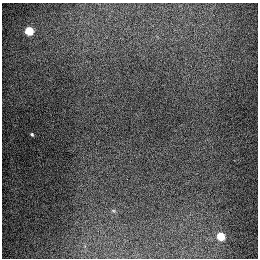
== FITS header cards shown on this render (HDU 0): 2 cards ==
NAXIS1  =                  256
NAXIS2  =                  256

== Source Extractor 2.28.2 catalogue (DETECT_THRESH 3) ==
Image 256 x 256 px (HDU 0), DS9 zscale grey, 1 PNG px = 1 image px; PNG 260 x 260 px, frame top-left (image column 1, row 256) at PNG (2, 3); no overlay
Background 1290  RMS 26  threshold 79.2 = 3 sigma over >= 5 px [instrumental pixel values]
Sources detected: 3; all 3 listed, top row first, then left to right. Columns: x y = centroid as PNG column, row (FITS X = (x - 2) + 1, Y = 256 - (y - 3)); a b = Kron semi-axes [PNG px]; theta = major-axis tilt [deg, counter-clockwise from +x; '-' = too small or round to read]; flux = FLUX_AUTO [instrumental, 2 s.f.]
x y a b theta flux
29 31 5 5 - 94000
32 134 4 3 - 2300
221 236 5 5 - 72000